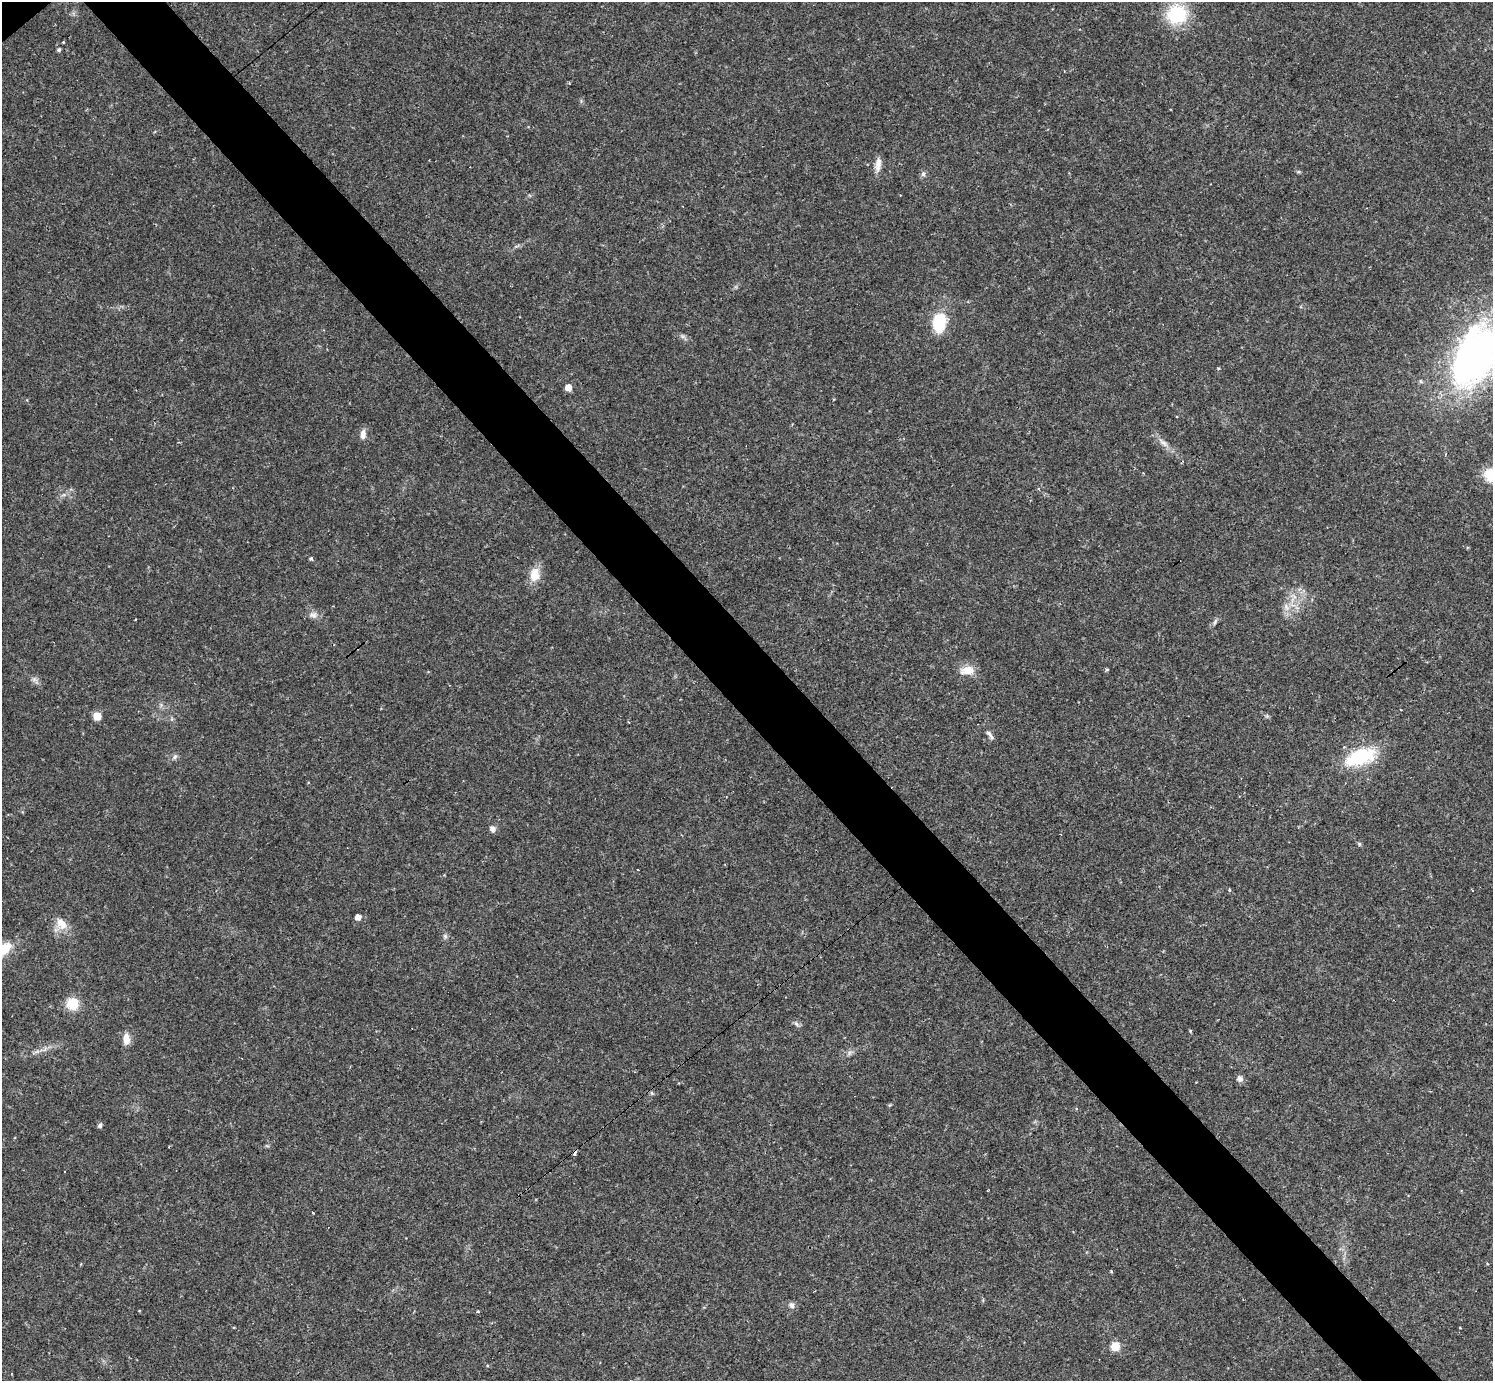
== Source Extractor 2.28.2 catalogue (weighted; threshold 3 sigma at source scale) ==
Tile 6 of 4 x 4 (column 2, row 2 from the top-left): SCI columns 1492-2982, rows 3051-4429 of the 5963 x 5960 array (HDU 1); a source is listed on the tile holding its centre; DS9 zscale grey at full resolution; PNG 1495 x 1383 px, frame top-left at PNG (2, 2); no overlay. Shown black and unused: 5% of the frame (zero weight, under 2 of 3 exposures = <1% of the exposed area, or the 3 px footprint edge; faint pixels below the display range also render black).
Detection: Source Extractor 2.28.2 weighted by HDU 2 'WHT'; one run over the whole footprint, this tile lists its part. Background 0.0325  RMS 0.005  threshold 0.0225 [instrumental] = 3 sigma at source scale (4.5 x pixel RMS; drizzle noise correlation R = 1.50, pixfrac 1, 0.05/0.05 arcsec/px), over >= 5 px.
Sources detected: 44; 2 cosmic-ray / hot-pixel residue — not listed; the other 42 listed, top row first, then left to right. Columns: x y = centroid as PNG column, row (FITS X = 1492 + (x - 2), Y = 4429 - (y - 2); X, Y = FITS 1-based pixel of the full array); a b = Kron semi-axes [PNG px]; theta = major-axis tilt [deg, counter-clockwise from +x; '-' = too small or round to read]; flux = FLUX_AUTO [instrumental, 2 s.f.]
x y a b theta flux
1177 14 20 18 19 28
59 50 5 4 - 0.68
878 164 20 7 83 3.6
923 174 7 6 - 1.2
939 322 14 9 84 27
1476 356 61 37 63 200
1218 368 3 3 - 0.48
568 387 5 5 - 6
363 434 12 7 84 2.8
1164 443 11 5 -39 2.3
1491 475 17 15 -44 11
311 558 4 4 - 1.1
535 575 14 11 83 8
1286 607 10 5 -68 1.8
314 615 9 8 - 2.1
1215 622 11 4 65 1.1
1107 669 6 3 0 0.53
967 670 19 11 6 6.2
34 679 7 5 -45 1.4
97 716 6 6 - 6.3
989 733 12 6 -51 1.8
175 757 8 5 62 1.2
1360 757 39 19 19 27
492 829 8 7 - 2.1
638 870 3 3 - 17
1229 890 3 3 - 0.91
1472 890 3 3 - 0.39
358 917 5 5 - 3.4
61 923 18 11 -48 5.9
445 936 6 5 - 0.95
72 1004 15 15 - 8.1
796 1024 7 4 -44 1.1
1190 1031 5 3 - 0.52
126 1039 16 8 -88 4.3
1240 1079 8 8 - 1.8
652 1093 6 5 - 0.75
100 1125 6 6 - 1.1
313 1213 3 2 - 0.35
1111 1271 5 3 - 0.46
792 1305 8 7 - 1.7
477 1311 4 3 - 0.79
1115 1346 9 9 - 6
Isophote crosses this tile's border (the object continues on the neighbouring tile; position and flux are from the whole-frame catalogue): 2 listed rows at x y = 1476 356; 1491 475
Unlisted compact peaks at least as high as the median listed source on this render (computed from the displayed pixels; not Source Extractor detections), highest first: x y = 1359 844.